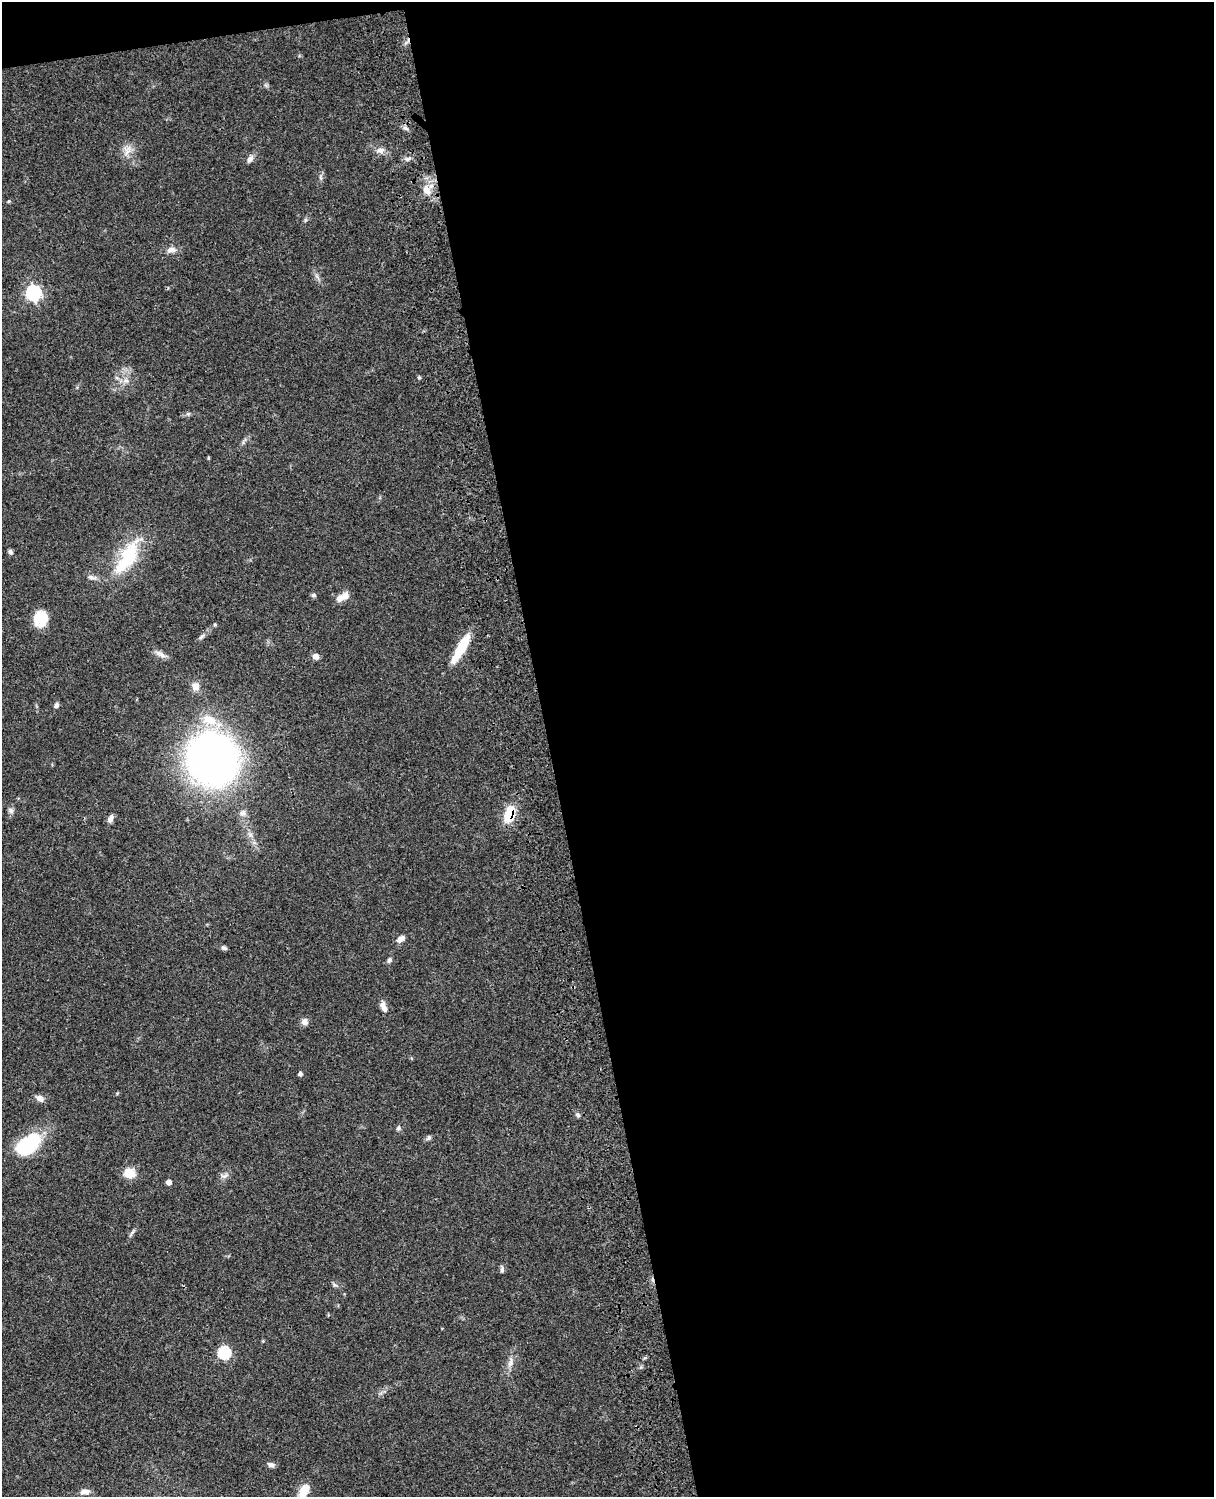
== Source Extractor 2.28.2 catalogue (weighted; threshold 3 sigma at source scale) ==
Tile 4 of 4 x 3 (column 4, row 1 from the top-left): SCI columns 3757-4968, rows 3268-4762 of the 5087 x 4926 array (HDU 1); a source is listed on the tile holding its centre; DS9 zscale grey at full resolution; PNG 1216 x 1499 px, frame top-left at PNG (2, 2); no overlay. Shown black and unused: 56% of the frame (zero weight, under 3 of 4 exposures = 6% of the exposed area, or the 3 px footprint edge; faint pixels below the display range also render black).
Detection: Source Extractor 2.28.2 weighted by HDU 2 'WHT'; one run over the whole footprint, this tile lists its part. Background 0.0811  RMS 0.0059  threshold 0.0265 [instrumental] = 3 sigma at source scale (4.5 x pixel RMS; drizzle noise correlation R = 1.50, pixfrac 1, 0.05/0.05 arcsec/px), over >= 5 px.
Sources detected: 56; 1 inside a brighter object's white glare — not listed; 1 inside a brighter listed object's ellipse — not listed separately; the other 54 listed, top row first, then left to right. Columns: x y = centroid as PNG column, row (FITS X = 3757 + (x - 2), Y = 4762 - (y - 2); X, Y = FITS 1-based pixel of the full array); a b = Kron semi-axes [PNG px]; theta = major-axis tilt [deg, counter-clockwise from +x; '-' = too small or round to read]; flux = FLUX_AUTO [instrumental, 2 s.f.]
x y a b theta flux
406 128 8 5 -27 1.7
380 150 11 7 2 2.8
127 152 13 9 61 4.4
250 159 11 6 55 2.6
408 159 7 5 21 1.6
426 190 16 9 -64 6.1
9 201 6 3 71 0.56
305 220 6 4 72 0.85
171 250 14 8 8 3.3
33 293 6 6 - 140
419 377 5 4 - 0.73
125 380 8 8 - 2.8
188 414 6 4 44 0.96
208 458 5 3 - 0.56
10 552 7 5 -45 1.3
127 558 47 18 59 35
91 577 12 5 -16 2.1
313 595 6 5 - 1.2
340 598 11 8 38 4.4
40 618 17 15 71 13
215 625 5 3 - 0.67
201 636 10 4 45 1.6
461 648 34 8 60 19
161 654 16 7 -34 3.1
316 656 7 6 - 3.2
195 686 11 10 - 4
56 705 6 5 - 1.6
209 720 19 11 -19 12
212 759 37 35 -82 350
11 811 8 6 -58 1.7
243 813 10 7 60 2.4
510 814 22 12 71 14
110 818 10 6 67 2.5
401 939 10 6 33 3.2
224 948 7 5 -25 1.4
389 960 7 5 75 1.5
383 1007 15 6 -72 3.3
304 1022 8 8 - 2.9
300 1074 4 4 - 1.9
40 1098 10 6 -27 3.3
578 1115 6 5 - 1.2
398 1128 7 5 23 1.1
429 1138 7 6 - 1.2
27 1145 35 19 31 33
129 1173 15 12 -17 7.4
224 1176 12 5 3 1.9
169 1182 4 4 - 4
132 1233 15 3 54 1.3
502 1269 9 5 83 1.4
224 1352 6 6 - 70
510 1362 15 7 75 3.7
271 1465 9 6 -14 1.9
304 1491 16 10 62 8.3
85 1492 13 7 7 3.1
Overlapping masked pixels (flux is a lower limit): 1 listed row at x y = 510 814
Isophote crosses this tile's border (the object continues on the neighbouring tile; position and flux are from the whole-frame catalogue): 1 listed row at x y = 304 1491